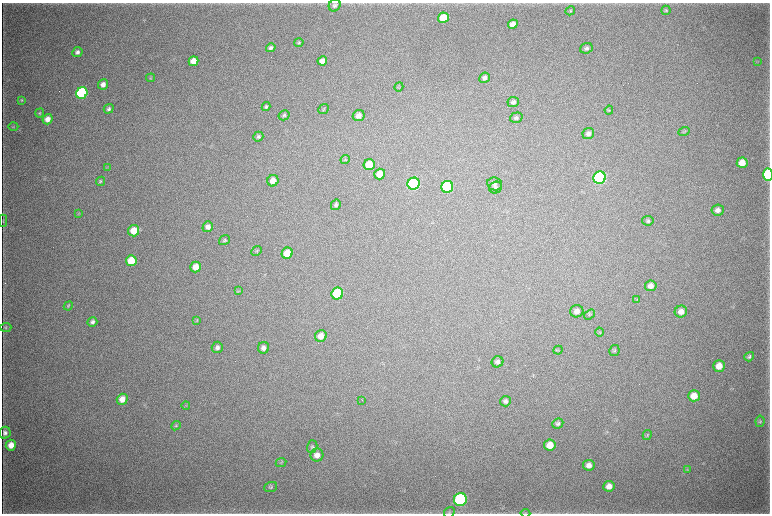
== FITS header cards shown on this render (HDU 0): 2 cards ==
NAXIS1  =                 1536 / length of data axis 1
NAXIS2  =                 1023 / length of data axis 2

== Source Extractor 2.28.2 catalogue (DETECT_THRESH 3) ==
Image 1536 x 1023 px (HDU 0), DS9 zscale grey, zoomed out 1/2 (1 PNG px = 2 x 2 image px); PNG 772 x 516 px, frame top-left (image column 1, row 1022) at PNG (2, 3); each listed source drawn as its Kron ellipse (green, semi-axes under 4 px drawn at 4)
Background 3940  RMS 35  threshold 106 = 3 sigma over >= 5 px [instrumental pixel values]
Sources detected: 106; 7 cannot appear on this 1/2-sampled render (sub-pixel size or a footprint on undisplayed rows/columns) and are neither listed nor drawn; the other 99 listed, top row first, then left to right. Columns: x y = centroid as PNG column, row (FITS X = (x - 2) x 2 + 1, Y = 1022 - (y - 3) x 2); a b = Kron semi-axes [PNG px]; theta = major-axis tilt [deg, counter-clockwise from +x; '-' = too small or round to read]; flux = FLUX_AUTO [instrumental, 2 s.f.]
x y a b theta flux
335 5 6 5 - 2.0e+04
666 10 4 4 - 1.0e+04
570 11 5 4 - 9.2e+03
443 18 5 5 - 1.7e+05
513 24 5 4 - 6.7e+04
299 43 5 4 - 9.3e+03
271 48 5 4 - 2.1e+04
586 48 6 5 - 2.1e+04
77 52 5 4 - 2.5e+04
194 61 5 4 - 8.3e+04
322 61 5 4 - 6.0e+04
758 61 3 2 - 4.2e+03
151 78 4 3 - 7.1e+03
485 78 5 5 - 2.8e+04
103 84 5 5 - 4.4e+04
399 87 5 3 - 7.4e+03
82 93 6 5 - 1.2e+06
21 100 4 3 - 7.9e+03
513 102 5 5 - 2.2e+04
266 107 4 4 - 1.2e+04
109 109 5 4 - 1.8e+04
324 109 6 3 40 7.6e+03
609 110 4 4 - 8.3e+03
39 113 5 4 - 8.8e+03
284 115 6 5 - 1.4e+04
359 116 6 5 - 4.1e+04
516 118 6 5 - 1.5e+04
48 119 5 5 - 5.9e+04
13 127 5 3 - 6.7e+03
684 131 5 4 - 9.8e+03
588 134 6 5 - 2.7e+04
258 137 5 4 - 1.5e+04
345 160 5 4 - 8.4e+03
742 163 5 5 - 1.0e+05
369 165 6 5 - 1.7e+05
107 168 3 2 - 5.6e+03
380 174 5 5 - 1.1e+05
768 175 6 4 88 7.0e+05
600 178 6 6 - 2.0e+06
100 181 5 4 - 9.7e+03
273 181 6 5 - 6.5e+04
414 184 6 6 - 1.6e+06
495 184 7 6 - 2.4e+04
447 187 6 6 - 7.2e+05
496 188 6 5 - 1.9e+04
336 205 5 4 - 1.6e+04
718 210 6 5 - 3.2e+04
79 213 4 2 - 4.7e+03
3 221 6 2 90 6.2e+03
648 221 6 5 - 1.4e+04
208 227 5 5 - 3.8e+04
134 231 6 5 - 1.4e+05
224 240 6 4 35 1.3e+04
257 251 5 4 - 9.8e+03
287 253 6 5 - 1.3e+05
131 261 5 5 - 1.8e+05
196 267 5 5 - 8.7e+04
651 286 6 5 - 4.0e+04
239 291 4 3 - 6.0e+03
337 294 6 5 - 5.1e+05
637 299 4 2 - 3.9e+03
68 306 5 4 - 7.4e+03
577 311 6 6 - 4.3e+04
681 312 6 6 - 5.4e+04
589 314 6 4 35 1.1e+04
197 320 3 2 - 4.7e+03
92 322 5 4 - 2.3e+04
6 327 6 4 3 1.1e+04
600 332 4 3 - 7.1e+03
321 336 6 5 - 5.9e+04
217 347 6 5 - 2.3e+04
264 348 6 5 - 3.0e+04
558 350 5 3 - 7.2e+03
614 350 5 5 - 1.2e+04
749 357 5 4 - 1.6e+04
497 362 6 5 - 2.4e+04
719 366 6 5 - 8.0e+04
694 396 6 5 - 9.9e+04
122 399 6 5 - 7.2e+04
362 400 2 1 - 1.9e+03
505 401 6 5 - 2.2e+04
186 406 4 3 - 5.8e+03
760 421 6 4 82 1.1e+04
558 423 6 5 - 1.9e+04
176 426 5 4 - 9.8e+03
5 433 6 5 - 2.5e+04
647 435 5 3 - 8.4e+03
11 445 5 5 - 7.5e+04
550 445 5 5 - 1.0e+05
312 447 6 5 - 1.4e+04
317 455 6 6 - 4.9e+04
281 462 5 2 - 4.8e+03
589 465 5 5 - 4.1e+04
687 470 4 4 - 7.7e+03
609 486 5 5 - 5.3e+04
271 487 6 5 - 1.2e+04
460 499 6 6 - 1.6e+06
449 512 6 5 - 1.2e+04
525 513 5 3 - 7.9e+03
At the frame edge (FLAGS 8, measured only in part): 3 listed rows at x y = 768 175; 449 512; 525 513
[7 sub-pixel or undisplayed-footprint detections neither listed nor drawn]